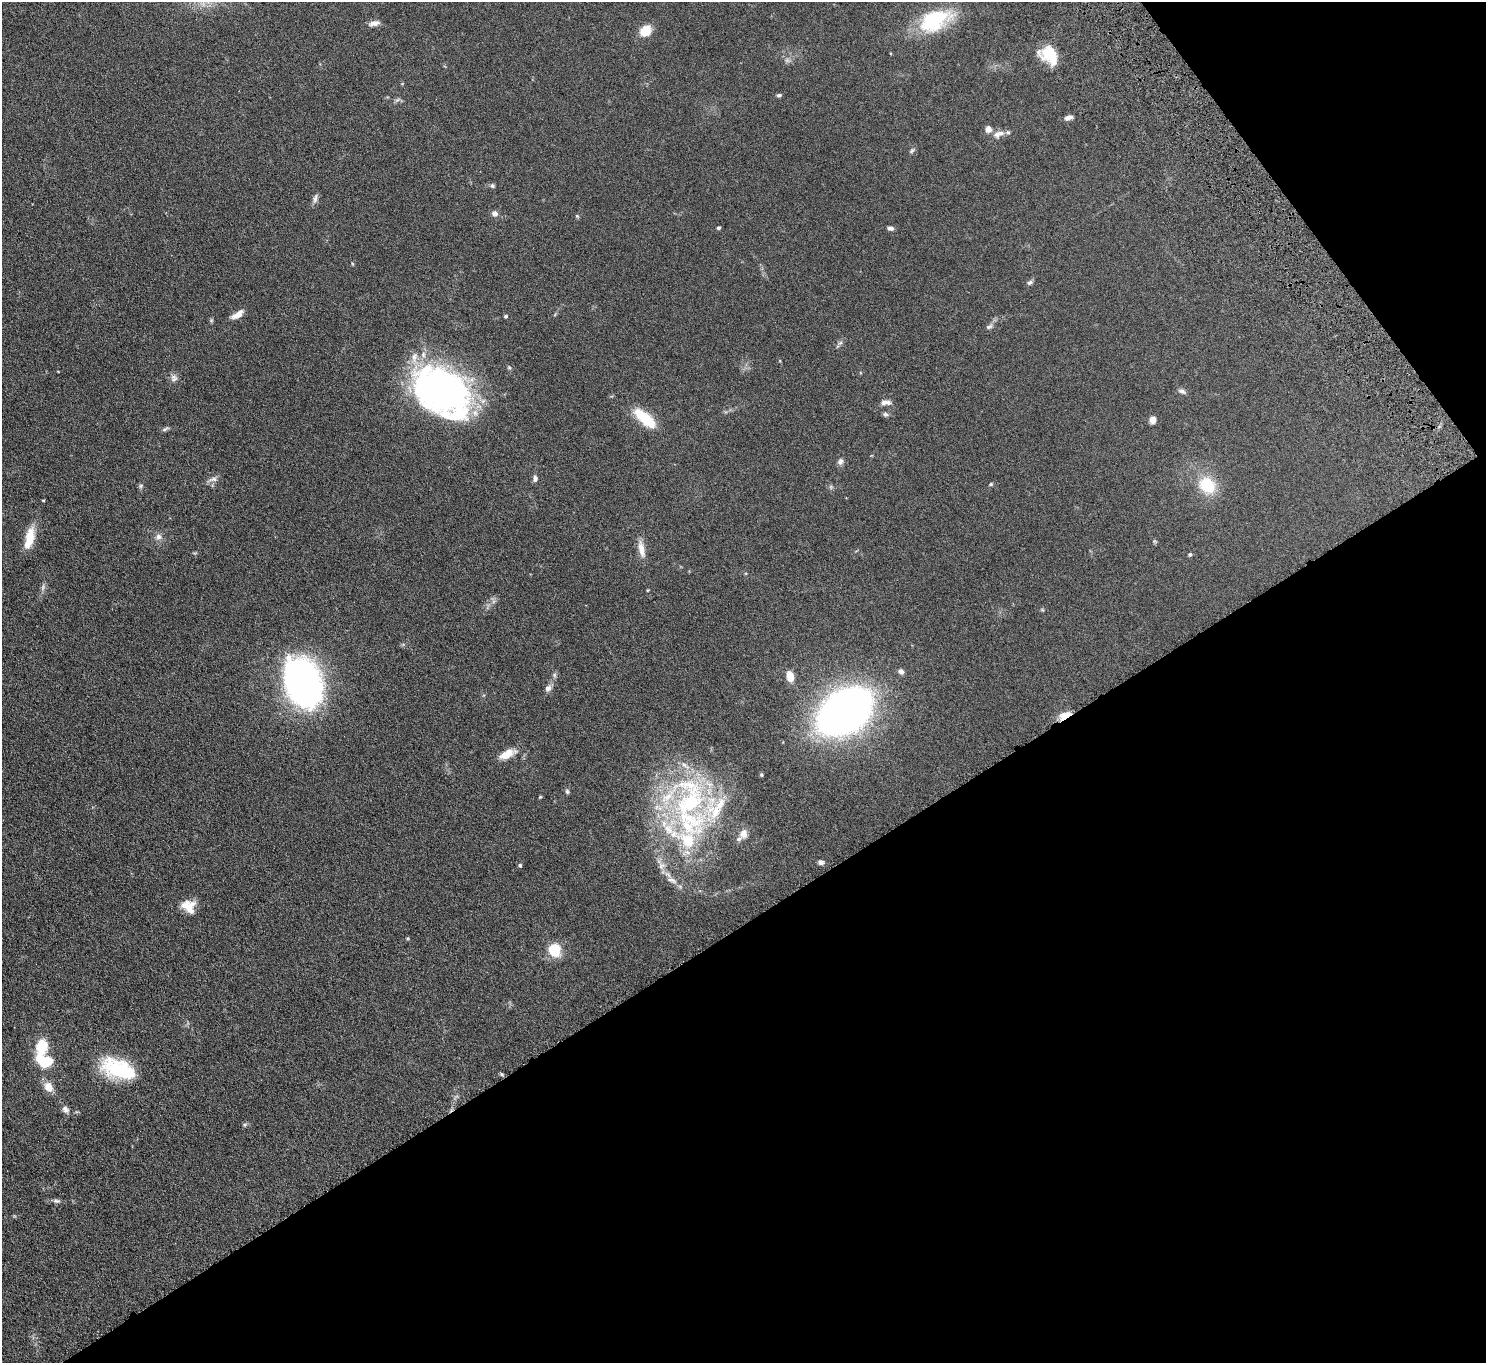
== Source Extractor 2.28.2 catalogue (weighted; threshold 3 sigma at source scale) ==
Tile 12 of 4 x 4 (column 4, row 3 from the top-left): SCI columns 4503-5986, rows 1565-2925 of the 6036 x 5989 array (HDU 1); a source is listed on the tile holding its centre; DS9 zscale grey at full resolution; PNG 1488 x 1365 px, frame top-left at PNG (2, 2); no overlay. Shown black and unused: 36% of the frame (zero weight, under 4 of 8 exposures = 3% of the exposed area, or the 3 px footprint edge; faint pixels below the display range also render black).
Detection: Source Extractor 2.28.2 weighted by HDU 2 'WHT'; one run over the whole footprint, this tile lists its part. Background 0.122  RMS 0.0068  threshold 0.0279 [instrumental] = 3 sigma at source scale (4.09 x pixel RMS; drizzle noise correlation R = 1.36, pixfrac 0.8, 0.05/0.05 arcsec/px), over >= 5 px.
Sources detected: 71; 1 too faint to see at this stretch — not listed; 5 inside a brighter listed object's ellipse — not listed separately; the other 65 listed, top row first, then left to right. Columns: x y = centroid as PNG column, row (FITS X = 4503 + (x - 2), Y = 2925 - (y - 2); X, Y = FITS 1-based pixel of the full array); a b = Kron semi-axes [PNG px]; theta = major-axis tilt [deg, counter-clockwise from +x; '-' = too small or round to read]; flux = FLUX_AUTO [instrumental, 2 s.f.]
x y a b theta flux
934 20 35 20 28 42
374 23 13 6 12 3.1
645 31 10 8 43 13
1049 54 21 15 -48 19
779 95 6 4 10 1.1
1068 118 10 6 14 2.4
988 129 6 6 - 4.4
998 134 17 9 20 4.3
912 151 8 5 62 1.1
492 186 6 5 - 1.1
315 198 14 5 73 2.1
495 213 6 6 - 3
577 216 6 4 -45 0.68
718 228 5 4 - 0.84
890 228 7 5 -7 1.7
1030 282 8 6 43 1.4
237 314 16 7 35 4.7
506 316 4 4 - 0.87
211 320 6 5 - 0.81
989 327 9 5 14 1.3
840 343 8 4 36 1.2
174 378 10 9 - 2.6
1182 391 10 6 -21 1.8
442 392 63 43 -38 200
886 402 13 6 2 2.8
885 414 7 6 - 1.2
646 419 29 11 -41 19
1153 420 7 6 - 3.9
165 429 11 4 27 1.1
840 461 8 7 - 2
535 478 7 6 - 1.9
213 479 13 6 13 2.5
991 484 5 4 - 0.85
1207 485 18 14 -41 21
141 486 6 5 - 1
831 487 7 4 -72 0.92
43 500 3 3 - 0.54
159 537 8 7 - 2.6
29 539 29 9 76 12
641 549 24 8 -79 5.7
1190 554 6 4 75 0.86
43 588 10 4 77 1.5
901 671 7 6 - 2
554 675 6 5 - 1.2
790 676 12 7 -77 6.5
304 683 40 27 -67 270
548 688 9 7 56 2.6
845 712 35 22 36 540
1064 715 15 7 28 6.8
507 754 20 9 27 7.7
761 775 5 4 - 0.72
567 791 7 5 -75 1.1
540 797 5 3 - 0.55
689 808 94 60 85 150
821 862 6 6 - 1.6
520 865 4 4 - 1
188 906 16 13 -36 8.7
554 949 7 6 - 36
42 1047 21 13 79 15
46 1061 19 12 -11 16
118 1069 41 20 -18 37
49 1087 12 9 -51 6.5
65 1109 10 8 -47 2.4
245 1125 6 5 - 0.89
56 1201 11 5 -6 1.7
Overlapping masked pixels (flux is a lower limit): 1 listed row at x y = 1064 715